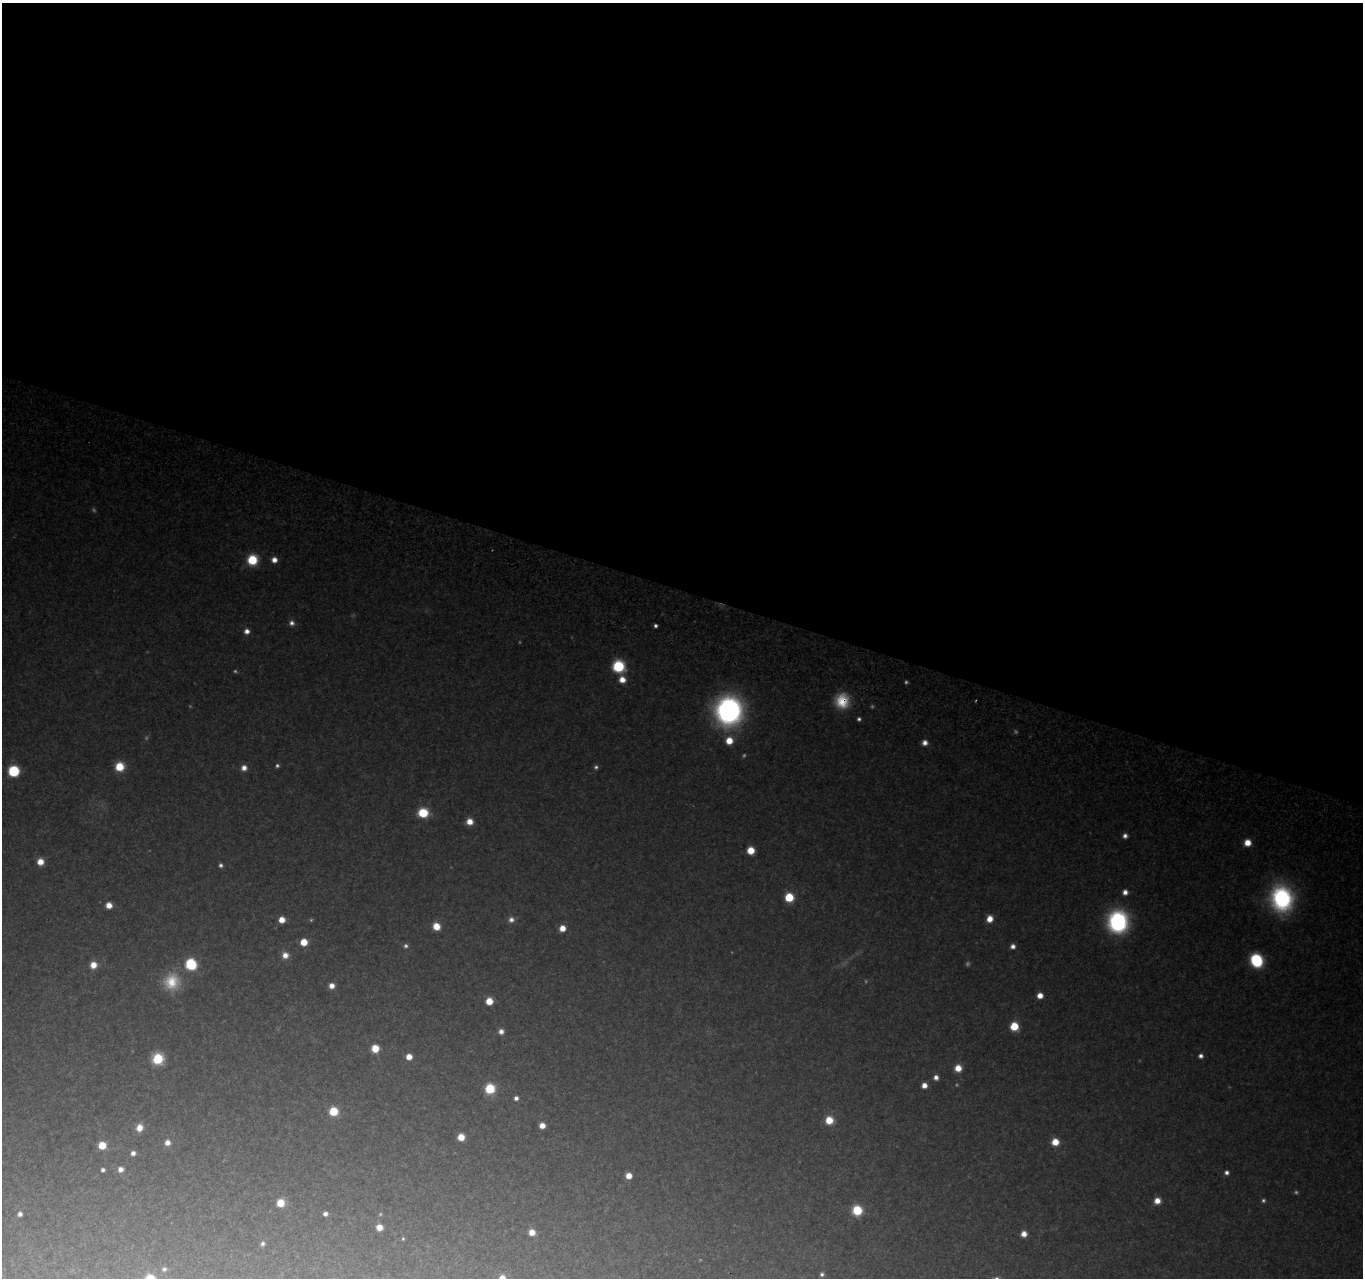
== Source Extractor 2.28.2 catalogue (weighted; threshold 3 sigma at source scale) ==
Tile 3 of 4 x 4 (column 3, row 1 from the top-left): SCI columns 2749-4109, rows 4105-5380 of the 5501 x 5715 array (HDU 1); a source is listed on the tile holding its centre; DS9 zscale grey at full resolution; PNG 1365 x 1280 px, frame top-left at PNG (2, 3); no overlay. Shown black and unused: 46% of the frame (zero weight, under 2 of 3 exposures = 3% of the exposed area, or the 3 px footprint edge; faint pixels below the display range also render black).
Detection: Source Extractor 2.28.2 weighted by HDU 2 'WHT'; one run over the whole footprint, this tile lists its part. Background 0.176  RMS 0.013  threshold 0.0572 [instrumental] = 3 sigma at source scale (4.5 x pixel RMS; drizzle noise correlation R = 1.50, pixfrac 1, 0.0396/0.0396 arcsec/px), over >= 5 px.
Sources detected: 103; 23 too faint to see at this stretch — not listed; the other 80 listed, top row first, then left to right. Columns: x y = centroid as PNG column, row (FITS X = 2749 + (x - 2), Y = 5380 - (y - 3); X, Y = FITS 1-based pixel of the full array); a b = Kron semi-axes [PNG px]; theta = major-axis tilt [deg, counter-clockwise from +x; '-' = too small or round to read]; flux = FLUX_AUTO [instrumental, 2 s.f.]
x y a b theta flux
252 560 9 8 - 68
274 560 7 7 - 12
292 623 8 7 - 8
656 626 4 4 - 4.4
247 631 7 7 - 9.9
618 666 8 8 - 150
622 680 7 7 - 18
842 701 18 17 - 50
729 711 25 24 - 410
859 719 4 4 - 4.4
729 741 8 7 - 29
925 743 7 7 - 10
119 767 8 7 - 48
596 767 6 6 - 4.3
244 768 7 7 - 11
14 771 9 9 - 76
423 813 9 7 -3 61
469 822 7 6 - 19
1125 836 6 6 - 7.2
1247 843 7 6 - 24
751 850 6 6 - 29
40 862 7 6 - 21
221 865 5 5 - 4.7
1125 892 6 6 - 9.8
789 897 7 6 - 61
1282 898 29 24 -81 220
109 905 6 6 - 17
511 919 8 8 - 8.6
990 919 7 6 - 20
282 920 6 5 - 19
1118 922 21 19 -84 210
436 926 7 6 - 28
562 928 6 6 - 18
304 942 6 6 - 33
1013 946 6 6 - 8.2
285 955 8 8 - 15
1256 960 11 9 -60 120
191 964 8 7 - 120
93 965 7 7 - 19
172 982 23 21 78 54
332 986 6 6 - 12
1040 996 5 5 - 16
489 1001 6 6 - 31
1014 1026 7 6 - 49
501 1031 7 6 - 8.9
375 1048 6 6 - 33
1201 1056 5 5 - 7.1
409 1057 5 5 - 19
158 1059 8 8 - 78
958 1068 7 7 - 21
936 1077 6 6 - 8.8
924 1085 5 5 - 13
490 1089 7 7 - 73
516 1098 5 5 - 6.2
333 1111 7 6 - 54
829 1120 7 7 - 35
542 1125 5 5 - 14
139 1128 9 7 68 18
461 1137 6 6 - 22
167 1142 7 7 - 12
1055 1142 7 7 - 27
102 1145 6 6 - 39
133 1153 6 5 - 8.1
121 1169 7 7 - 10
103 1170 5 4 - 5.2
1227 1172 5 5 - 6.1
629 1176 5 5 - 18
1157 1201 7 7 - 17
280 1203 7 6 - 34
857 1210 7 7 - 69
20 1214 6 5 - 6.9
325 1214 5 4 - 6
379 1227 6 6 - 18
532 1232 6 6 - 19
1024 1234 6 5 - 14
403 1239 5 4 - 2.2
262 1244 6 5 - 4.9
164 1269 7 6 - 5
822 1274 6 5 - 4.7
502 1278 7 7 - 18
Overlapping masked pixels (flux is a lower limit): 1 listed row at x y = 842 701
Isophote crosses this tile's border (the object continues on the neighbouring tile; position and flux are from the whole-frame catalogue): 1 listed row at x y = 502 1278